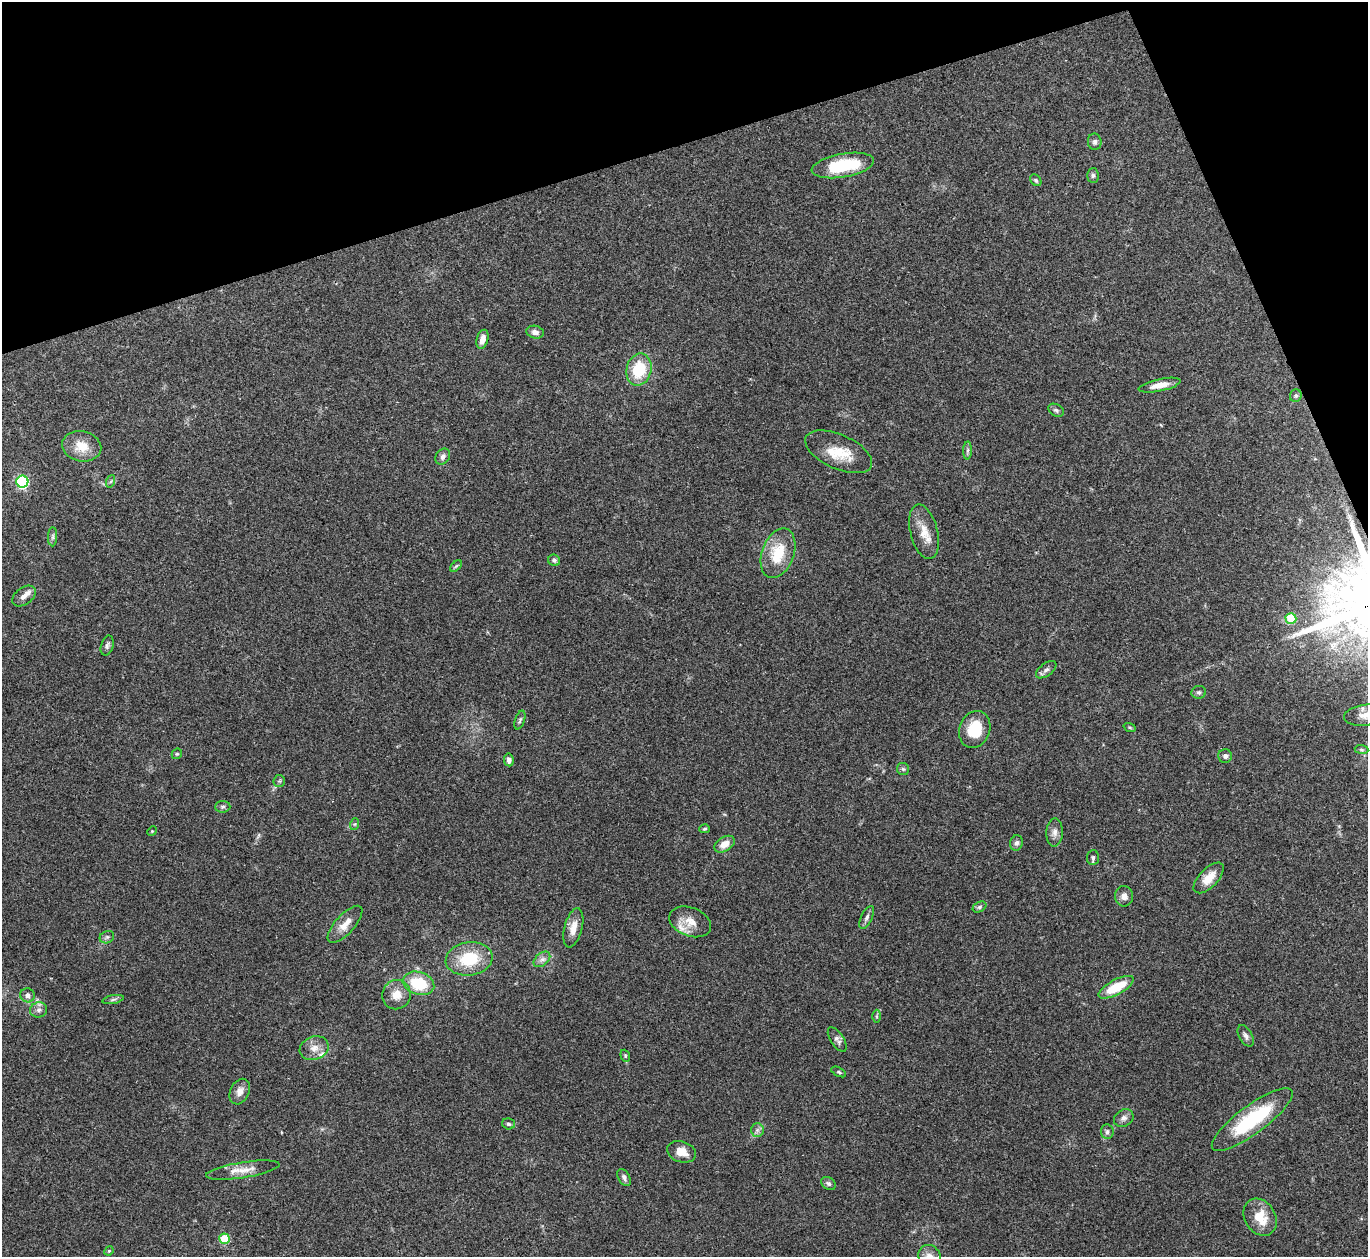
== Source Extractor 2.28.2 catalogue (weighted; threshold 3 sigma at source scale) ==
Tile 3 of 4 x 4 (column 3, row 1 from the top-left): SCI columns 2731-4096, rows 3916-5170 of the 5463 x 5449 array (HDU 1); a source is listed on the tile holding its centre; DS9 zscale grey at full resolution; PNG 1370 x 1259 px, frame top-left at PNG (2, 2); each listed source drawn as its Kron ellipse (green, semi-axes under 4 px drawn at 4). Shown black and unused: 16% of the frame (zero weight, under 3 of 4 exposures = <1% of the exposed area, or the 3 px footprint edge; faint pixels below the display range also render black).
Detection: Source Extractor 2.28.2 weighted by HDU 2 'WHT'; one run over the whole footprint, this tile lists its part. Background 0.122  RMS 0.0047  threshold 0.0211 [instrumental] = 3 sigma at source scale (4.5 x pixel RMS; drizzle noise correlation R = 1.50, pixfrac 1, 0.05/0.05 arcsec/px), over >= 5 px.
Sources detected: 84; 4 inside a brighter listed object's ellipse — not listed separately; the other 80 listed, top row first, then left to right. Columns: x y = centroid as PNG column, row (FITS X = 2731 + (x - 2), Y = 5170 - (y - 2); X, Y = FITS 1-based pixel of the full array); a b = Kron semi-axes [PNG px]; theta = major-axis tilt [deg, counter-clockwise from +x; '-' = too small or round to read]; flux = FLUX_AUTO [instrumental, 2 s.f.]
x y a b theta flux
1095 142 8 7 - 1.4
843 165 31 11 10 24
1093 175 7 5 89 1.1
1036 180 6 5 - 0.83
535 332 9 6 -11 2.2
482 339 10 5 75 3.3
639 370 16 12 76 18
1160 385 21 6 12 5.5
1296 396 6 5 - 0.87
1056 410 8 6 -29 1.2
82 446 20 15 -11 9
967 450 9 4 89 1.2
839 452 36 17 -24 13
443 457 9 6 53 1.9
111 481 6 4 71 0.69
22 482 6 6 - 64
924 532 28 13 -76 7.8
53 537 10 4 89 1.1
778 553 26 16 70 16
554 560 6 5 - 0.97
456 566 7 4 45 0.66
24 596 13 8 37 2.5
1291 618 5 5 - 18
107 646 10 6 74 1.3
1046 670 12 6 37 1.6
1199 692 7 6 - 1.1
1365 715 21 10 6 5.2
520 720 10 5 72 1.1
1130 727 6 4 -20 0.58
975 729 19 15 69 15
1361 749 7 4 -6 0.65
177 754 6 4 41 0.59
1225 756 7 7 - 1.5
509 760 6 5 - 1.7
903 769 6 6 - 0.93
279 781 6 6 - 0.77
223 807 7 5 3 1.1
355 824 6 4 71 0.64
704 829 5 4 - 0.7
152 831 5 4 - 0.53
1055 832 14 8 88 2.7
1017 843 8 6 72 1.5
724 844 11 7 31 4.3
1093 858 7 6 - 1.3
1209 878 19 9 46 6.3
1124 896 10 9 - 2.6
979 907 7 5 28 0.95
867 917 12 5 64 1.6
690 922 22 14 -21 6.4
345 924 23 9 48 5.6
573 928 20 9 76 5.1
107 937 7 6 - 1.1
469 959 23 16 8 20
542 959 9 6 40 2
418 983 16 11 -18 18
1116 987 19 7 28 14
28 995 7 7 - 1.8
396 995 15 14 - 5.9
113 999 11 4 11 1.1
39 1010 9 7 17 1.7
877 1016 6 4 -89 0.67
1246 1036 12 6 -60 1.8
837 1039 14 6 -57 2.1
314 1048 15 11 20 4.7
625 1056 6 4 -70 0.64
839 1072 8 4 -28 0.78
240 1092 13 9 64 3.6
1124 1118 10 8 30 2.1
1252 1120 49 14 36 37
508 1124 6 5 - 1
757 1130 7 6 - 1.5
1107 1132 7 6 - 1.2
681 1152 15 10 -19 5.3
243 1170 37 8 9 6.1
624 1178 9 5 -61 1.5
828 1183 8 6 -33 1.2
1260 1217 20 15 -58 11
224 1239 5 5 - 22
109 1251 5 4 - 0.57
929 1256 12 10 -56 3.4
Isophote crosses this tile's border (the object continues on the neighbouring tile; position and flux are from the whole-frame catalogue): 2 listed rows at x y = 1365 715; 929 1256